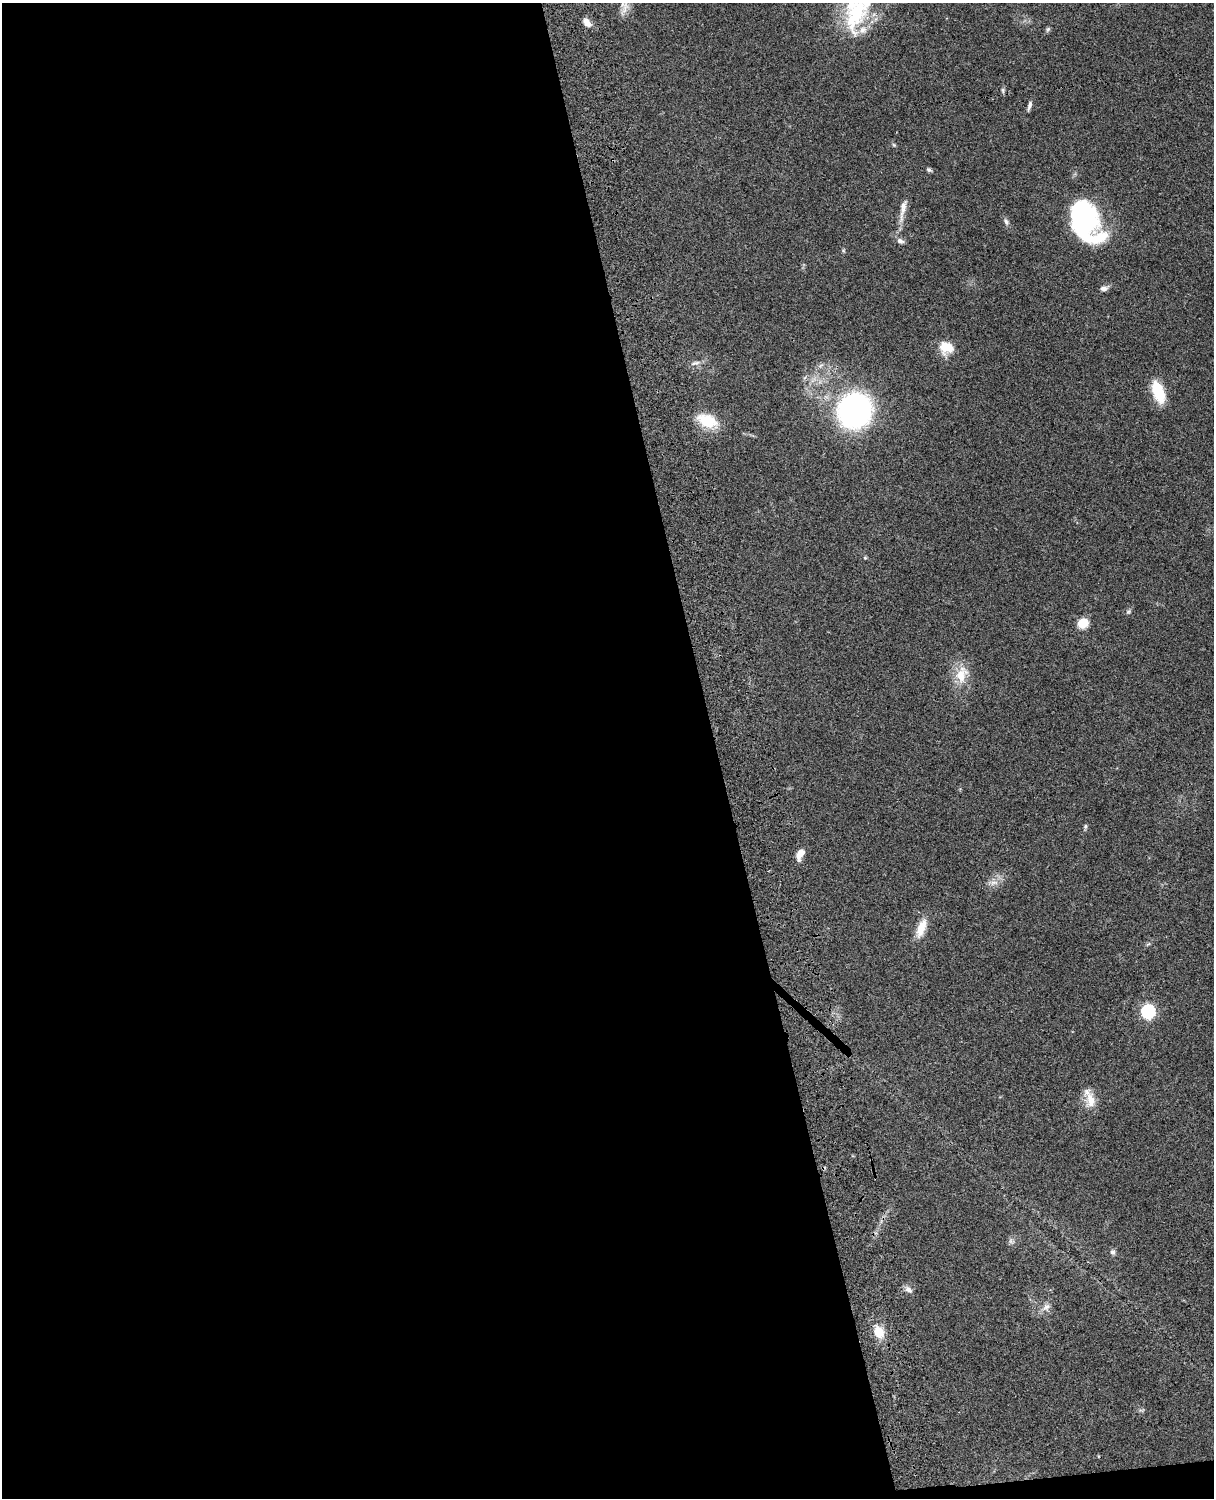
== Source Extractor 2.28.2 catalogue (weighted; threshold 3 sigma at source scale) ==
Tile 9 of 4 x 3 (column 1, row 3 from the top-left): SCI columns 122-1333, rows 277-1772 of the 5088 x 4927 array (HDU 1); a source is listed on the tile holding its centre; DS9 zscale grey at full resolution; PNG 1216 x 1500 px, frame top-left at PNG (2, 3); no overlay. Shown black and unused: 60% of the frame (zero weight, under 3 of 4 exposures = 6% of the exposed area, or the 3 px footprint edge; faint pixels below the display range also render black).
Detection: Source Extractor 2.28.2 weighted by HDU 2 'WHT'; one run over the whole footprint, this tile lists its part. Background 0.0918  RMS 0.0062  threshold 0.0278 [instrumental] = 3 sigma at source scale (4.5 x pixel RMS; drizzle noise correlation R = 1.50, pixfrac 1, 0.05/0.05 arcsec/px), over >= 5 px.
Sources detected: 37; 1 inside a brighter object's white glare — not listed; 2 inside a brighter listed object's ellipse — not listed separately; the other 34 listed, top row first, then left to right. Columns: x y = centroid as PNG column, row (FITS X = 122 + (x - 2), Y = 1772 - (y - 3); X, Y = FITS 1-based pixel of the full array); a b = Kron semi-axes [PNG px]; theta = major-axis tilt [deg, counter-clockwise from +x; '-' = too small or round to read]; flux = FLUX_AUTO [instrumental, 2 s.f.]
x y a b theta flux
625 8 26 8 75 5.5
856 12 51 26 76 47
587 23 12 7 -50 4.1
1048 29 7 5 62 1.1
1003 90 8 4 -82 1.2
1029 106 14 5 76 2.1
894 145 6 4 -45 0.79
929 170 7 5 -27 1.2
903 210 38 7 79 7.2
1083 219 40 28 -80 83
1006 222 11 5 -62 1.8
1104 288 11 6 11 2.3
946 347 16 13 -20 12
695 363 14 6 7 2.8
1158 392 22 11 -68 22
854 410 24 23 - 190
707 420 25 15 -24 18
865 558 5 5 - 0.64
1128 612 6 5 - 1.2
1083 623 12 11 - 8.6
961 675 24 15 73 13
1085 826 7 5 87 1
800 854 14 7 64 6.3
994 883 13 7 8 3.8
921 928 25 10 70 9.4
1148 1011 6 6 - 110
1091 1100 23 14 -82 9.3
1011 1241 7 5 -90 1.5
1113 1252 8 6 -86 1.8
908 1289 11 7 -42 2.9
1046 1307 14 10 45 4
879 1332 15 11 -63 11
1142 1410 9 3 -5 1.1
1098 1456 4 3 - 0.43
Overlapping masked pixels (flux is a lower limit): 1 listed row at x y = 854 410
Isophote crosses this tile's border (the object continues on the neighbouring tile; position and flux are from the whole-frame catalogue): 2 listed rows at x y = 625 8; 856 12